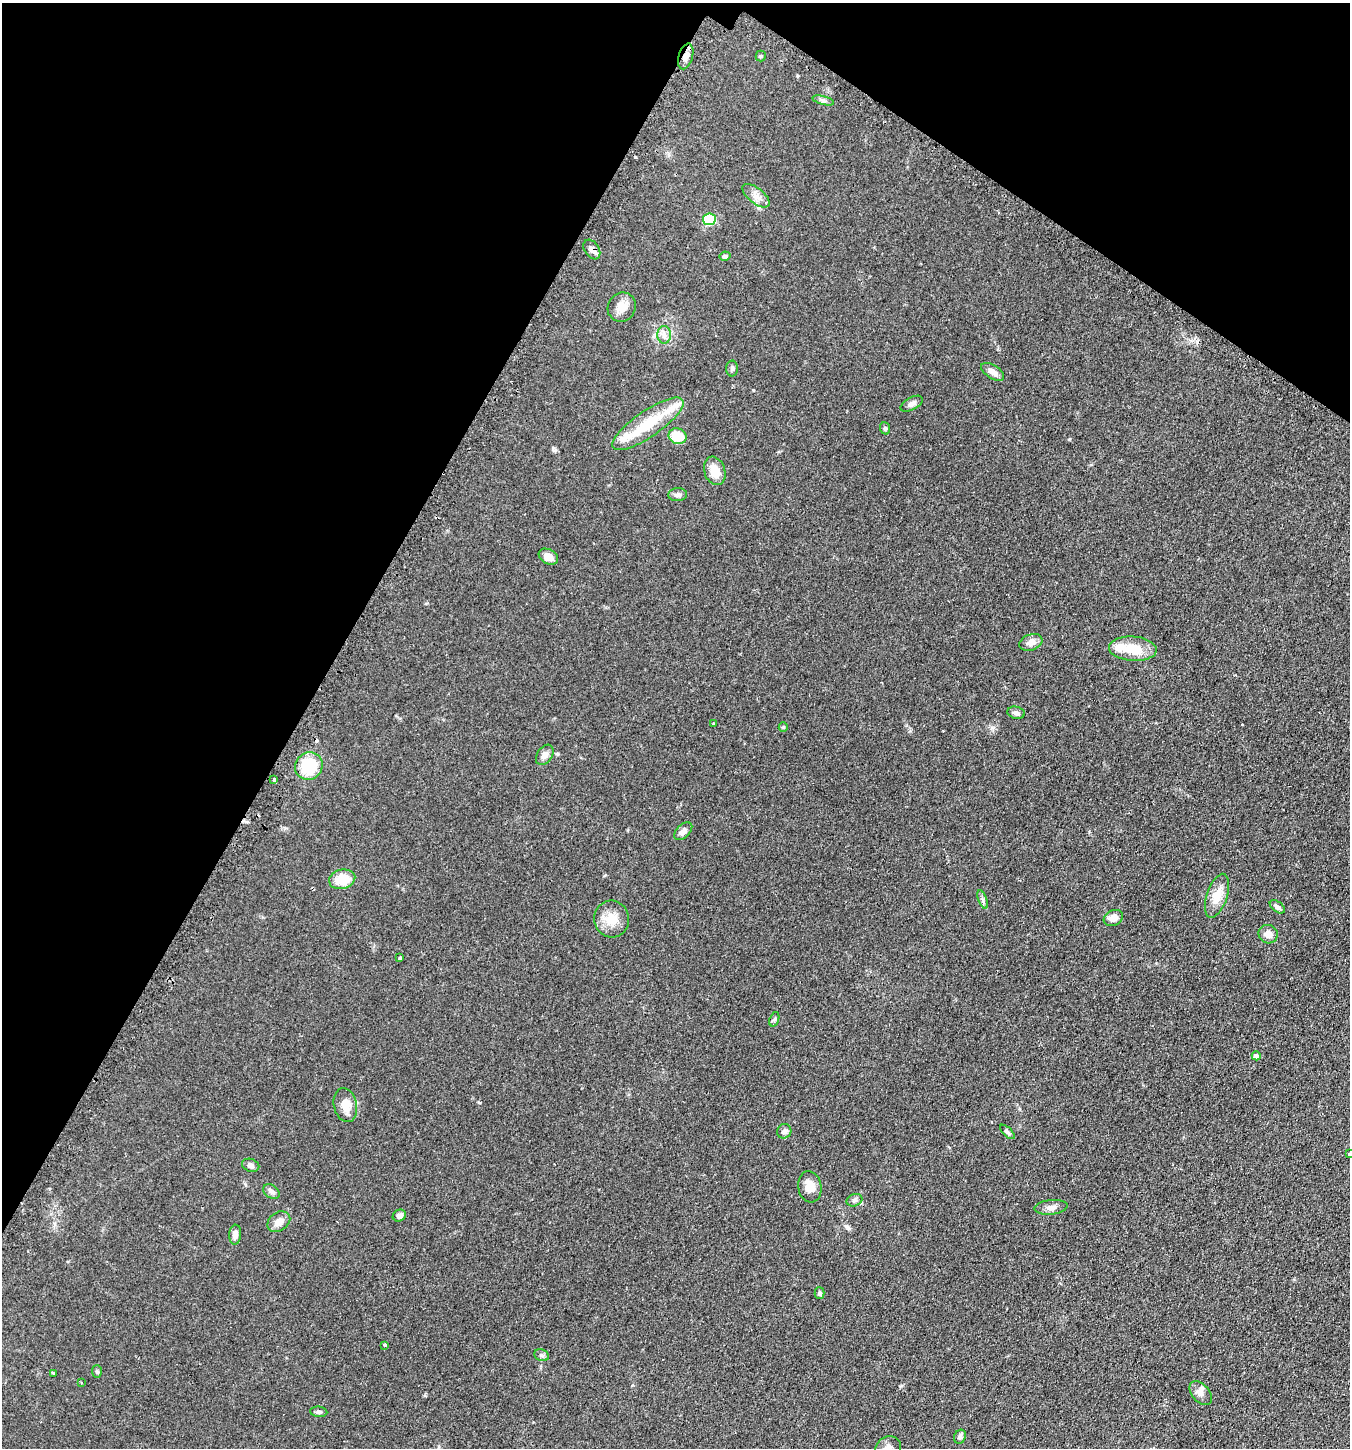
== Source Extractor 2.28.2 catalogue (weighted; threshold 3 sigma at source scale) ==
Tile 2 of 4 x 4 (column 2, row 1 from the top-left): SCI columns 1528-2875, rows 4384-5829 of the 5889 x 5876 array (HDU 1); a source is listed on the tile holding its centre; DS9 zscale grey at full resolution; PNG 1352 x 1450 px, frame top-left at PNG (2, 3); each listed source drawn as its Kron ellipse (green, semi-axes under 4 px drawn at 4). Shown black and unused: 29% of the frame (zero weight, under 2 of 3 exposures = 4% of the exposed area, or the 3 px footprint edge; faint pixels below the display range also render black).
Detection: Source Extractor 2.28.2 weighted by HDU 2 'WHT'; one run over the whole footprint, this tile lists its part. Background 0.104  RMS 0.0075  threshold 0.0337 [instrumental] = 3 sigma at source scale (4.5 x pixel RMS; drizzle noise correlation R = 1.50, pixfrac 1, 0.05/0.05 arcsec/px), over >= 5 px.
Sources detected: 69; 1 inside a brighter object's white glare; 5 cosmic-ray / hot-pixel residue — neither listed nor drawn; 4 inside a brighter listed object's ellipse — not listed separately; the other 59 listed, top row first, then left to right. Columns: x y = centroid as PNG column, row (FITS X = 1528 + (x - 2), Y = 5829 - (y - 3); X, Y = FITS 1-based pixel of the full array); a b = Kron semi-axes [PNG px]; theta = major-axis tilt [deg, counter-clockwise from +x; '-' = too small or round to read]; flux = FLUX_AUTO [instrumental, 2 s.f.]
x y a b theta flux
686 56 13 7 73 4.3
761 56 5 5 - 0.86
823 100 11 3 -15 1.6
756 196 16 7 -38 4.8
709 219 6 6 - 55
592 249 11 7 -56 3.5
725 256 5 4 - 1.7
622 307 15 14 - 7.4
664 335 9 7 -90 3.1
732 368 8 6 89 1.5
993 372 13 6 -33 4.3
912 404 12 6 28 3.3
648 424 42 13 34 24
885 428 6 5 - 1.3
678 436 9 8 - 18
715 471 14 10 -72 10
678 495 9 6 5 2.3
548 557 10 7 -30 6.2
1031 642 12 8 20 4.6
1133 649 24 12 -4 18
1016 713 9 6 -10 2
714 724 4 2 - 0.56
783 727 5 4 - 0.77
545 755 11 7 56 4
309 766 14 13 - 26
274 779 3 3 - 8.5
683 831 11 6 45 3.4
342 879 13 9 15 14
1217 896 23 10 72 11
983 899 10 3 -69 1.4
1277 907 9 5 -39 2.5
1113 918 10 7 28 5.5
612 919 18 17 - 12
1268 934 10 9 - 5
400 958 3 3 - 0.76
774 1019 7 4 69 1.2
1256 1056 4 4 - 4.3
345 1105 17 11 -79 9.5
784 1131 7 7 - 2.3
1007 1132 9 4 -44 1.7
1349 1154 3 3 - 1.6
251 1165 9 6 -17 2.5
810 1187 16 11 -81 7.8
271 1192 9 6 -34 2.1
854 1200 8 6 20 1.8
1051 1207 16 7 6 3.8
399 1216 7 5 27 3
279 1222 12 9 35 6.3
235 1235 10 6 86 3.3
820 1293 5 5 - 1.7
385 1345 3 3 - 1.7
542 1355 8 5 -21 1.5
97 1371 6 5 - 1.2
53 1373 3 3 - 1.5
81 1382 3 3 - 0.62
1201 1393 14 8 -50 3.9
319 1412 8 5 -4 1.8
960 1437 7 5 67 2.1
888 1448 13 11 29 5.4
Overlapping masked pixels (flux is a lower limit): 2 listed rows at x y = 686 56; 592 249
Isophote crosses this tile's border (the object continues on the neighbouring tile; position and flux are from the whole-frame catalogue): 2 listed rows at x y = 1349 1154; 888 1448
Unlisted compact peaks at least as high as the median listed source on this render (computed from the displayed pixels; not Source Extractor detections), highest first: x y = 1069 439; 753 390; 901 1386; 555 450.